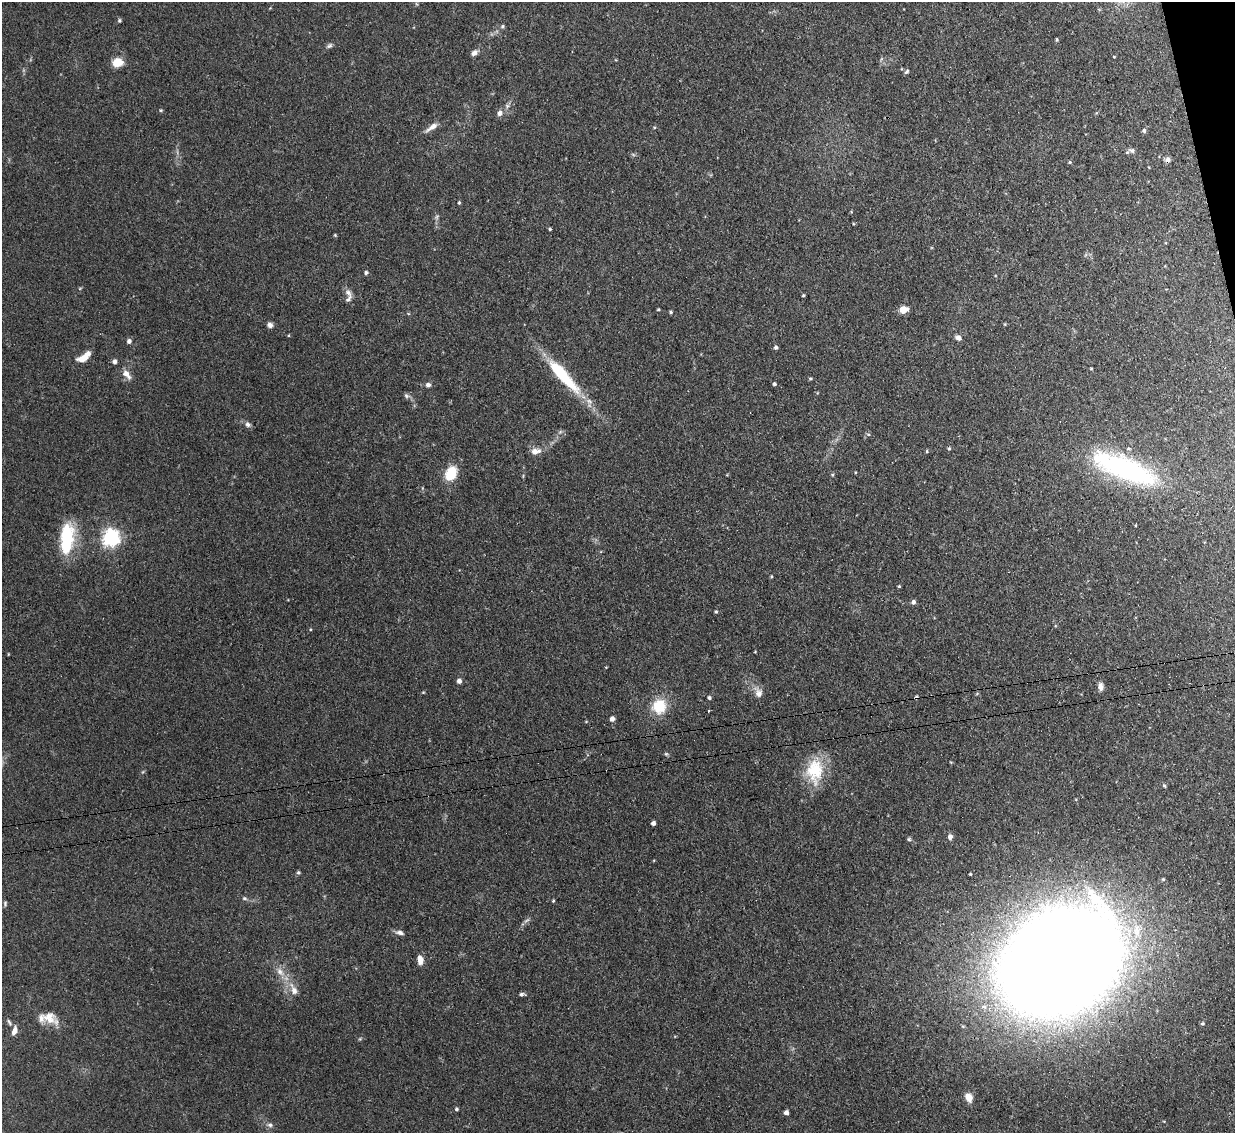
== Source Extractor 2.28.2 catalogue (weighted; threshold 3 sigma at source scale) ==
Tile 10 of 4 x 4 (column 2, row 3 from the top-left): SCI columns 1261-2493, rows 1443-2573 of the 5021 x 5006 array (HDU 1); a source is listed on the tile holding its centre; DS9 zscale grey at full resolution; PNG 1237 x 1135 px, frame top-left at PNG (2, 2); no overlay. Shown black and unused: <1% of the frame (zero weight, under 3 of 4 exposures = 4% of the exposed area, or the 3 px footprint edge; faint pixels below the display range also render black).
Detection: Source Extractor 2.28.2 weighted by HDU 2 'WHT'; one run over the whole footprint, this tile lists its part. Background 0.0934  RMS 0.0052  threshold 0.0234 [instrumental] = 3 sigma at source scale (4.5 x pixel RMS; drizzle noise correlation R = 1.50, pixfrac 1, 0.05/0.05 arcsec/px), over >= 5 px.
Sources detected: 92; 1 too faint to see at this stretch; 1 cosmic-ray / hot-pixel residue — not listed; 3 inside a brighter listed object's ellipse — not listed separately; the other 87 listed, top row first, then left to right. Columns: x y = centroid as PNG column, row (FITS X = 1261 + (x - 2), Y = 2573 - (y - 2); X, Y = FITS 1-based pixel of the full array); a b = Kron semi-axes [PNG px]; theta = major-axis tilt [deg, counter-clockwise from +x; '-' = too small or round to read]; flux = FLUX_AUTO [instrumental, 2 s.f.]
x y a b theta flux
119 20 5 5 - 0.81
502 26 6 5 - 0.79
1057 39 5 3 - 0.5
329 46 9 6 31 1.3
474 53 8 6 46 2
1114 57 3 2 - 0.38
118 62 11 9 5 7.6
906 72 7 5 46 0.98
161 110 5 4 - 0.55
500 113 7 7 - 2.3
432 127 18 6 35 3.4
1144 131 5 5 - 1.1
1132 150 10 6 -2 1.7
1167 160 7 6 - 1.9
1069 162 4 4 - 0.64
459 203 4 3 - 0.6
437 217 7 5 60 1
550 229 4 3 - 0.67
335 235 4 3 - 0.53
366 273 5 5 - 1
80 288 6 3 19 0.53
348 293 11 8 -49 2.3
803 295 4 3 - 0.57
658 309 3 2 - 0.56
903 309 7 6 - 7.8
671 312 4 4 - 0.67
1005 324 5 3 - 0.45
270 325 7 6 - 1.9
958 338 7 6 - 2.5
129 341 5 5 - 1.9
776 347 4 4 - 1.1
84 357 15 6 36 7.5
114 361 5 5 - 1.5
1091 369 5 3 - 0.42
126 374 15 8 -50 3.7
563 376 57 13 -48 31
810 378 4 3 - 0.67
774 384 4 4 - 1
428 385 7 6 - 1.6
406 396 7 6 - 1.2
248 424 8 6 -59 1.6
560 432 6 4 19 0.89
868 434 5 3 - 0.6
949 448 5 4 - 0.62
536 451 13 8 9 3.8
927 451 4 4 - 0.55
1125 469 77 24 -22 92
451 473 10 7 61 24
67 538 40 16 85 28
111 538 7 6 - 200
771 576 4 3 - 0.53
899 586 4 3 - 0.57
913 602 5 5 - 1.6
716 611 4 4 - 0.61
310 629 4 3 - 0.43
459 681 5 5 - 2
1100 687 9 7 -83 2.5
423 692 5 3 - 0.42
759 693 15 10 -67 4
709 698 5 4 - 1
659 706 20 18 69 15
708 711 3 2 - 0.39
612 719 4 4 - 3.1
666 754 6 4 -44 0.73
815 771 34 22 87 21
1164 786 5 4 - 0.76
653 823 4 4 - 1.7
950 837 6 5 - 2.3
909 839 6 4 -23 0.81
298 872 5 5 - 0.77
244 898 6 5 - 0.96
553 901 4 3 - 0.66
5 904 7 4 90 0.82
400 933 10 6 -15 2
420 960 10 6 -85 4.5
1060 962 70 52 33 2700
280 972 14 9 -57 4.6
294 990 14 9 -70 4
522 994 8 4 5 1.2
49 1017 18 15 -5 7.6
9 1022 9 4 -62 0.99
1202 1024 6 5 - 0.87
14 1031 11 6 72 2.8
969 1097 8 6 -68 5.9
456 1109 5 4 - 0.83
786 1113 4 4 - 2.2
270 1125 8 6 -12 1.5
Overlapping masked pixels (flux is a lower limit): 2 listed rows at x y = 1167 160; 1060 962
Isophote crosses this tile's border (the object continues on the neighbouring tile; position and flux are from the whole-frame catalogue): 1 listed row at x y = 1060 962